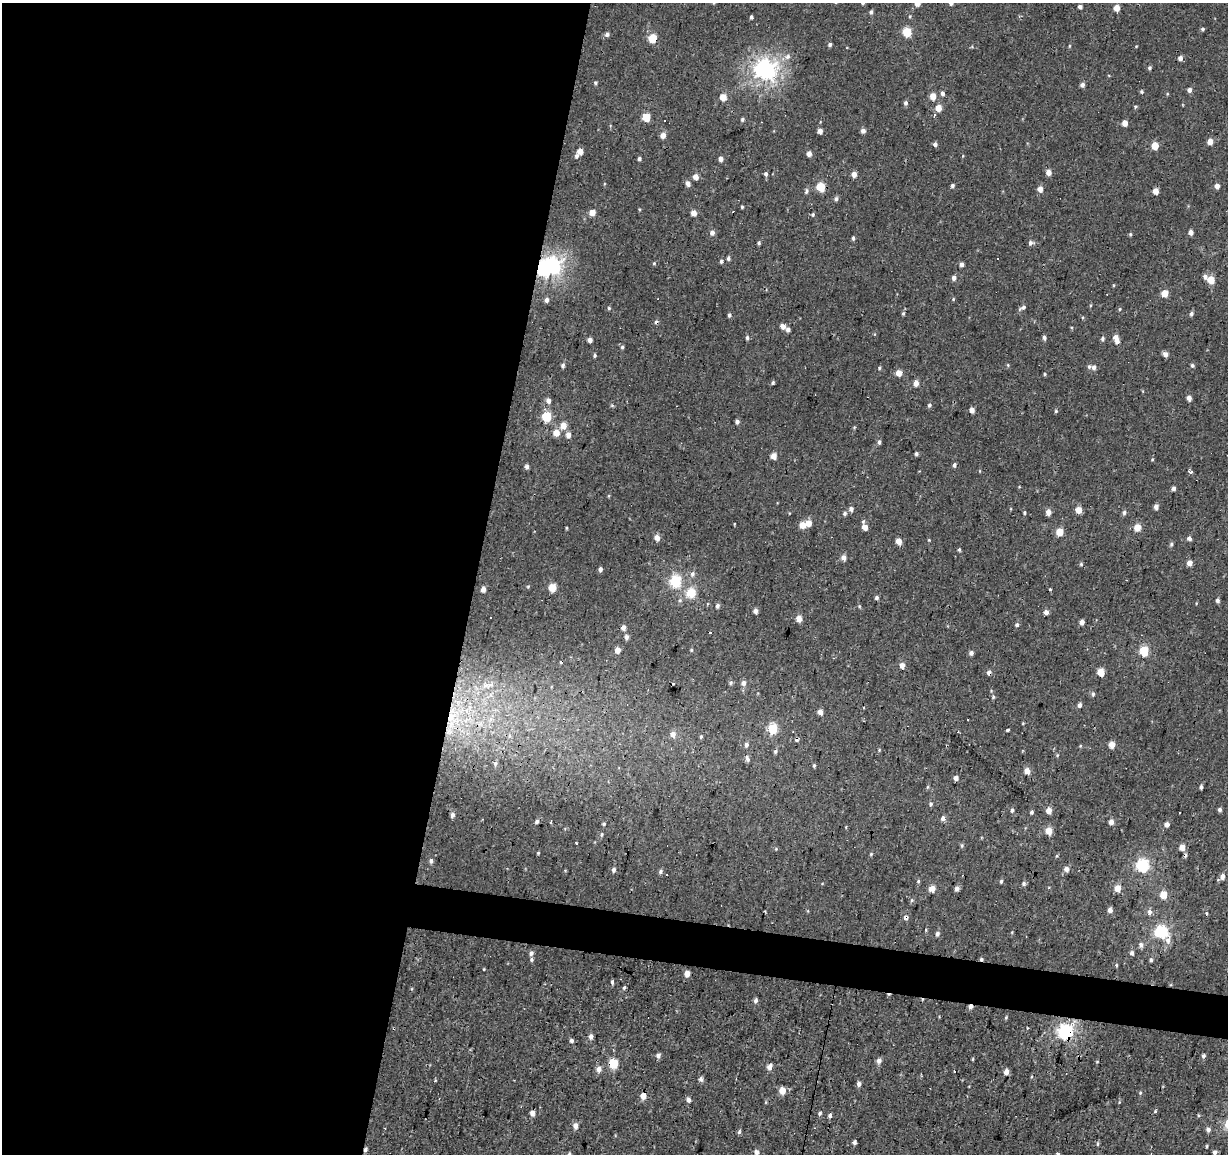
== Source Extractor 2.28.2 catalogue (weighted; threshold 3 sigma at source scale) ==
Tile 5 of 4 x 4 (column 1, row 2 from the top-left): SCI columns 4-1229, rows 2588-3739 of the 4908 x 5112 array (HDU 1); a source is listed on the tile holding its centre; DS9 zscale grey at full resolution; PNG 1230 x 1156 px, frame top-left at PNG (2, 3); no overlay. Shown black and unused: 41% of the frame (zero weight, under 2 of 3 exposures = <1% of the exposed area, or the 3 px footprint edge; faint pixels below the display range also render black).
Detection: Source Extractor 2.28.2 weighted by HDU 2 'WHT'; one run over the whole footprint, this tile lists its part. Background 0.00309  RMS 0.0034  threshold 0.0154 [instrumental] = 3 sigma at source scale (4.5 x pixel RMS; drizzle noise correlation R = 1.50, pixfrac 1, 0.0396/0.0396 arcsec/px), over >= 5 px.
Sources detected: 292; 1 inside a brighter object's white glare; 13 cosmic-ray / hot-pixel residue — not listed; the other 278 listed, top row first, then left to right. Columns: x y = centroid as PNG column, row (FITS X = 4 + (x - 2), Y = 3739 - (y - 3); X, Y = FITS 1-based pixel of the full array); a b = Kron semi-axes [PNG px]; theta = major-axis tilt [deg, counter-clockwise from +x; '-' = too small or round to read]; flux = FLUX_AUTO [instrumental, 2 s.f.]
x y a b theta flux
917 3 5 4 - 3.1
951 3 4 4 - 1.1
1080 6 4 4 - 1.3
1117 8 4 4 - 4.9
871 12 5 4 - 0.77
751 17 3 3 - 0.75
1203 29 4 4 - 0.64
907 32 5 5 - 15
607 34 5 5 - 0.92
653 38 5 5 - 14
830 44 5 4 - 0.74
1069 46 5 3 - 0.35
788 56 9 7 46 1.5
1180 58 5 4 - 1.5
1149 68 5 5 - 0.54
765 69 7 7 - 170
595 83 4 4 - 0.5
1082 85 4 4 - 1.3
1189 90 5 4 - 1.3
1141 92 4 4 - 0.52
942 93 5 4 - 1
933 96 5 4 - 4.3
723 97 4 4 - 7
906 103 5 5 - 0.83
1135 107 4 4 - 0.41
938 108 5 4 - 4.5
934 115 4 3 - 0.51
646 117 5 5 - 12
742 119 5 4 - 0.57
1125 123 4 4 - 3.2
820 131 4 4 - 2
863 131 4 4 - 1.8
663 135 5 4 - 2.8
1210 141 4 4 - 4
935 144 4 4 - 1.1
1155 146 5 4 - 7.9
580 151 5 4 - 3.6
809 154 4 4 - 1.8
576 156 5 4 - 0.91
639 158 4 4 - 0.86
721 159 4 4 - 1.5
1048 172 5 4 - 2.6
766 174 5 4 - 0.9
854 174 5 4 - 2.6
695 177 5 5 - 2.7
688 184 5 4 - 2
952 185 4 4 - 0.78
1217 186 4 4 - 2
820 187 5 5 - 14
1040 189 5 4 - 2.5
807 191 7 4 71 0.86
1155 191 4 4 - 3.8
836 199 5 5 - 0.92
742 207 3 3 - 0.42
592 212 4 4 - 3.8
694 213 4 4 - 3.1
813 215 5 4 - 0.51
1191 232 4 4 - 2
712 233 5 5 - 1.5
1130 234 5 4 - 0.43
853 238 5 4 - 0.61
759 243 5 4 - 0.52
1030 243 6 5 - 1.1
728 258 5 4 - 0.77
721 261 5 4 - 0.69
654 263 5 4 - 0.42
961 264 4 4 - 1.4
552 266 7 6 - 98
1205 276 6 5 - 1.1
954 278 5 4 - 1.4
1211 280 5 5 - 7.9
1165 293 5 4 - 5.3
953 299 5 3 - 0.31
546 300 6 6 - 1.2
1090 305 4 3 - 0.28
1023 307 8 5 32 1
609 308 4 4 - 0.46
1120 309 5 3 - 0.35
903 314 4 4 - 0.46
1191 314 5 5 - 0.77
729 315 5 4 - 0.71
783 326 4 4 - 2.8
788 329 4 4 - 1.3
875 334 4 3 - 0.25
1115 337 4 4 - 2.5
747 338 6 4 81 0.67
1044 338 5 3 - 0.87
1103 339 6 4 -88 0.75
590 340 4 4 - 1.7
1117 341 4 4 - 1.8
622 347 5 5 - 0.53
1165 354 5 4 - 1.9
595 356 5 4 - 0.52
563 365 6 5 - 0.76
1008 365 5 4 - 0.38
1192 365 4 3 - 0.73
1089 367 6 5 - 0.62
1094 367 5 5 - 1.4
879 368 5 4 - 0.43
899 373 4 4 - 4.4
1045 374 4 4 - 0.37
773 383 4 3 - 0.62
916 383 5 4 - 2.4
1189 398 4 4 - 2.1
548 400 6 5 - 1.5
929 405 6 4 50 0.66
972 410 5 4 - 2.5
1056 411 5 4 - 0.42
546 416 5 5 - 21
737 422 5 5 - 0.97
563 425 5 5 - 4.3
556 432 5 5 - 4.2
568 435 5 4 - 2.7
879 442 6 4 -86 0.78
916 454 4 3 - 0.92
773 456 4 4 - 4
1152 459 5 4 - 0.35
954 465 5 3 - 0.98
527 466 4 4 - 1.2
1190 472 5 3 - 1.1
1173 488 4 3 - 1.5
1156 506 4 4 - 1.8
851 509 5 4 - 1.4
1079 510 4 4 - 5.1
1048 512 5 4 - 2.8
1124 512 5 5 - 0.83
844 513 5 5 - 0.69
1024 513 4 4 - 0.43
808 523 5 5 - 3.4
803 525 5 5 - 4.6
865 527 6 4 -71 3.8
1137 527 5 4 - 6.3
566 528 5 3 - 0.3
1060 532 5 4 - 7.8
657 537 5 4 - 2.8
1189 538 4 4 - 1.4
898 541 4 4 - 4.2
1171 544 5 4 - 0.66
959 550 5 4 - 0.47
843 557 5 5 - 2.1
1189 563 4 4 - 2.6
1081 564 5 4 - 0.44
600 569 4 4 - 1.1
692 573 6 6 - 0.94
675 581 6 5 - 36
528 586 5 3 - 0.36
552 587 5 5 - 9.9
483 589 4 4 - 2.2
691 593 5 5 - 16
876 598 4 4 - 0.77
680 600 6 5 - 0.66
1217 600 4 4 - 0.93
1196 603 4 3 - 0.25
717 606 6 5 - 0.86
755 611 4 4 - 1.6
1046 612 4 4 - 2
799 619 4 4 - 4.4
1082 622 4 4 - 2.2
1017 625 5 5 - 0.7
623 628 5 4 - 1.8
626 637 5 4 - 1.2
617 650 4 4 - 2.7
691 650 4 3 - 0.35
1144 651 5 5 - 18
971 653 5 4 - 1.3
902 665 5 4 - 2.6
989 672 4 4 - 2
1101 672 5 4 - 8
731 682 6 5 - 0.58
743 683 5 5 - 1.6
488 686 10 6 0 1.7
1093 694 6 4 89 0.65
993 697 6 5 - 0.52
1079 705 5 4 - 1.2
820 712 5 4 - 2.3
968 719 3 3 - 0.7
1023 723 4 3 - 0.25
773 729 5 5 - 21
1008 730 4 3 - 0.84
673 734 5 5 - 2.9
701 737 4 4 - 0.52
746 744 5 4 - 0.99
1112 744 4 4 - 5.2
1080 746 4 3 - 0.32
879 750 4 3 - 0.31
775 751 5 5 - 0.67
747 759 9 5 -72 0.89
495 763 5 5 - 0.65
814 766 5 4 - 0.48
1027 771 4 4 - 3.8
956 778 4 4 - 2.2
927 787 6 4 70 0.36
1201 787 4 3 - 0.84
931 804 6 5 - 0.6
1220 809 4 4 - 1
1012 810 5 4 - 0.68
1049 810 4 4 - 3.9
1032 812 4 4 - 0.68
452 815 5 4 - 1.2
943 818 4 4 - 2
537 822 5 4 - 0.78
551 822 3 2 - 0.5
1111 822 4 4 - 2.4
604 824 4 4 - 0.41
1166 824 6 6 - 1.3
1049 831 5 4 - 6.8
602 835 6 4 71 0.46
577 843 3 3 - 1.4
962 846 6 4 71 0.53
1182 847 4 4 - 4.3
776 849 5 4 - 0.35
538 853 3 3 - 0.36
871 854 5 4 - 0.38
431 861 6 5 - 0.9
1142 865 6 6 - 49
1066 869 5 5 - 1.8
614 870 6 5 - 0.85
661 871 6 4 60 0.83
1222 876 7 5 46 2.1
918 881 5 4 - 0.43
1001 881 5 3 - 0.53
1023 884 6 5 - 0.72
932 888 4 4 - 5.4
957 888 5 5 - 1.2
1117 888 5 4 - 4.6
1163 895 5 4 - 8.7
912 900 5 5 - 0.57
1110 910 4 4 - 2.4
1150 912 7 6 - 1.3
906 917 7 6 - 1.1
1161 932 6 6 - 45
937 934 5 4 - 1.2
1168 941 10 7 87 1.9
1141 944 6 4 -64 1.2
531 953 5 4 - 1
1132 953 4 3 - 1.3
981 959 4 3 - 0.6
531 960 5 5 - 0.56
1151 960 4 4 - 0.65
1116 965 4 3 - 0.38
484 969 4 2 - 0.25
687 974 4 4 - 2.9
612 982 5 3 - 0.64
624 988 5 4 - 0.52
755 1001 6 4 59 0.87
970 1007 4 4 - 1.5
1006 1017 6 3 74 0.37
1065 1032 7 6 - 73
591 1037 6 5 - 1.2
571 1041 4 4 - 0.95
658 1056 5 4 - 1.3
1203 1056 4 4 - 0.85
973 1059 5 3 - 0.32
879 1061 5 5 - 1.8
1097 1062 4 2 - 0.24
613 1063 5 5 - 18
769 1067 5 4 - 2.4
599 1069 6 6 - 1.9
1006 1072 4 4 - 2.7
701 1079 5 4 - 1.4
859 1084 5 4 - 1.3
782 1091 5 5 - 4.9
1140 1093 4 4 - 0.37
643 1096 5 4 - 4
688 1100 6 5 - 1.3
1155 1111 5 3 - 0.4
532 1113 4 4 - 2
820 1113 5 4 - 0.62
830 1116 5 4 - 0.97
575 1126 6 5 - 2.1
1208 1130 6 5 - 1.1
739 1132 6 4 74 0.64
854 1142 4 4 - 0.86
1097 1144 5 3 - 0.41
1207 1146 4 3 - 0.36
756 1152 4 4 - 1.8
1215 1152 4 4 - 1.1
1058 1154 5 3 - 0.47
Overlapping masked pixels (flux is a lower limit): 7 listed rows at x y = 653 38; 989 672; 906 917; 981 959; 970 1007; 1065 1032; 613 1063
Isophote crosses this tile's border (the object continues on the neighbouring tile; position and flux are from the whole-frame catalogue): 2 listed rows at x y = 917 3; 951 3